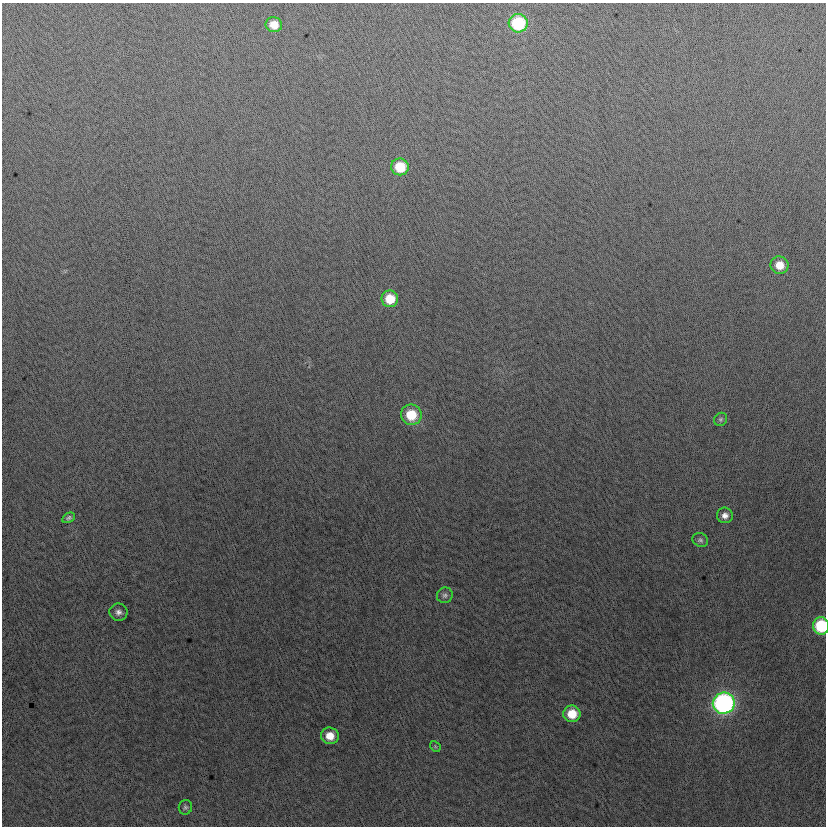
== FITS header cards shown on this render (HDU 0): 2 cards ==
NAXIS1  =                  824
NAXIS2  =                  824

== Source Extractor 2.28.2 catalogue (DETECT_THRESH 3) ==
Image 824 x 824 px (HDU 0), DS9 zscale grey, 1 PNG px = 1 image px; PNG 828 x 828 px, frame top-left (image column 1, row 824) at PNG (2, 3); each listed source drawn as its Kron ellipse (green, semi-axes under 4 px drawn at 4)
Background -3.08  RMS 12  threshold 37.5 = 3 sigma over >= 5 px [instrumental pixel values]
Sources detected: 18; all 18 listed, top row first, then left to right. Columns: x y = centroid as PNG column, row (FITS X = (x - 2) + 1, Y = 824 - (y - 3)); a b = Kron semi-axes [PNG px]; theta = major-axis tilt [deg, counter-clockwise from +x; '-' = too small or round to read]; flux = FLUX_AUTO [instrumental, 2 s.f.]
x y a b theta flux
518 23 9 9 - 61000
274 25 8 7 - 12000
400 167 9 8 - 26000
780 265 9 8 - 13000
390 299 8 8 - 20000
411 415 10 10 - 25000
721 419 7 6 - 1800
725 515 8 7 - 5100
69 518 7 5 29 2100
700 540 8 6 -28 2300
445 595 8 7 - 2700
118 612 9 8 - 4100
821 626 9 8 - 51000
724 703 11 10 - 280000
572 714 8 8 - 19000
330 736 9 8 - 12000
435 746 6 4 -47 1300
185 807 7 6 - 2000
At the frame edge (FLAGS 8, measured only in part): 1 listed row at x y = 821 626